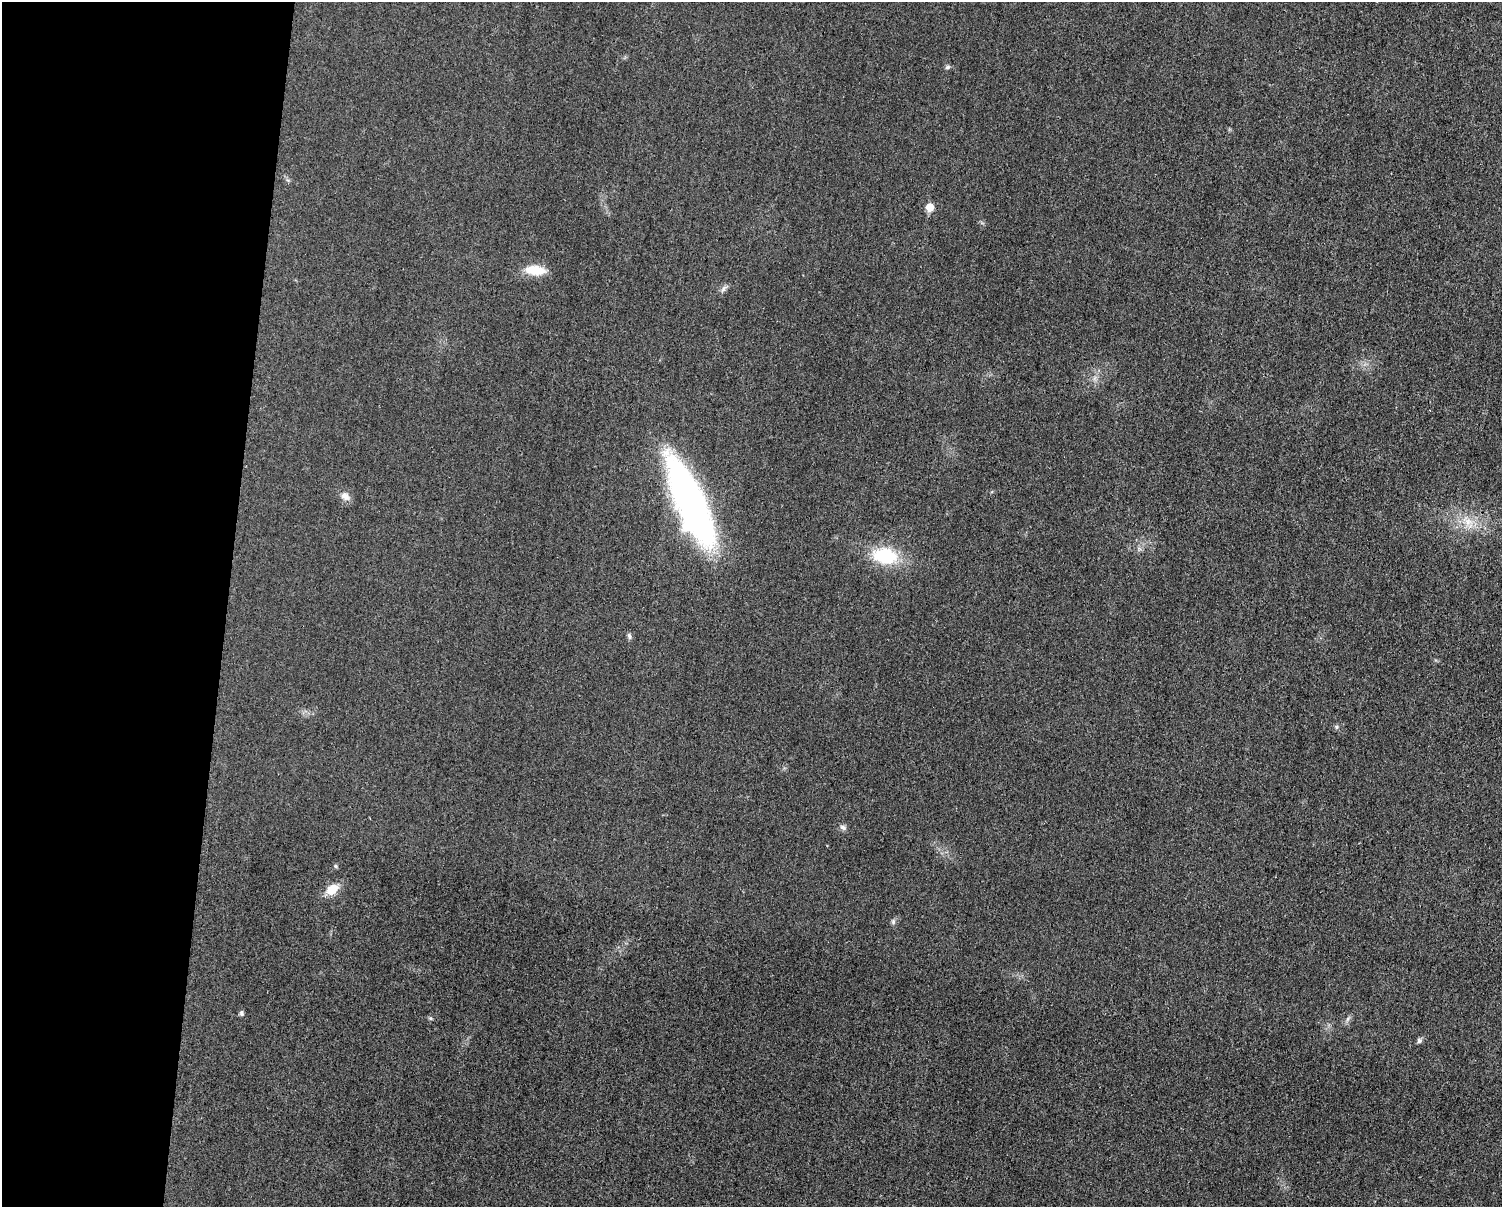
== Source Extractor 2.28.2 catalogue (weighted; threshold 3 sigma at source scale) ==
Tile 4 of 3 x 4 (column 1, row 2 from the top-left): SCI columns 247-1746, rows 2421-3625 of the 4862 x 4841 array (HDU 1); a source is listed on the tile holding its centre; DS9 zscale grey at full resolution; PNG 1504 x 1209 px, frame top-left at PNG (2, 2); no overlay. Shown black and unused: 15% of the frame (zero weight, under 3 of 4 exposures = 1% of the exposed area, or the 3 px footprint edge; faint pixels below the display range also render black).
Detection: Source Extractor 2.28.2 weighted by HDU 2 'WHT'; one run over the whole footprint, this tile lists its part. Background 0.029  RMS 0.0058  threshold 0.0262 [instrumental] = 3 sigma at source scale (4.5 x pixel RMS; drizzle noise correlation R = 1.50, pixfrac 1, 0.05/0.05 arcsec/px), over >= 5 px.
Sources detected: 17; all 17 listed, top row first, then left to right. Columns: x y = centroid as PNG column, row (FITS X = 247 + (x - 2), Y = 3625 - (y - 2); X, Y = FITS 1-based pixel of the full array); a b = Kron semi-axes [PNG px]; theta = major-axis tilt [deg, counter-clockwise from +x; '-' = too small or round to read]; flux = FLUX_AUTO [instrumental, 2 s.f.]
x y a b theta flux
948 67 8 5 27 1.2
930 207 6 5 - 11
535 270 26 11 -4 12
724 288 12 4 54 1.7
345 496 13 9 -35 3.8
690 501 85 25 -66 240
1468 522 12 9 -11 6.3
885 556 30 20 -9 29
629 636 9 5 -74 1.4
1336 727 6 4 72 0.83
843 827 9 7 -20 1.8
336 866 6 5 - 0.92
332 889 13 9 37 10
893 922 8 5 -89 1.4
242 1013 7 5 -76 1.3
1347 1019 7 4 70 1.2
1419 1040 7 6 - 1.4